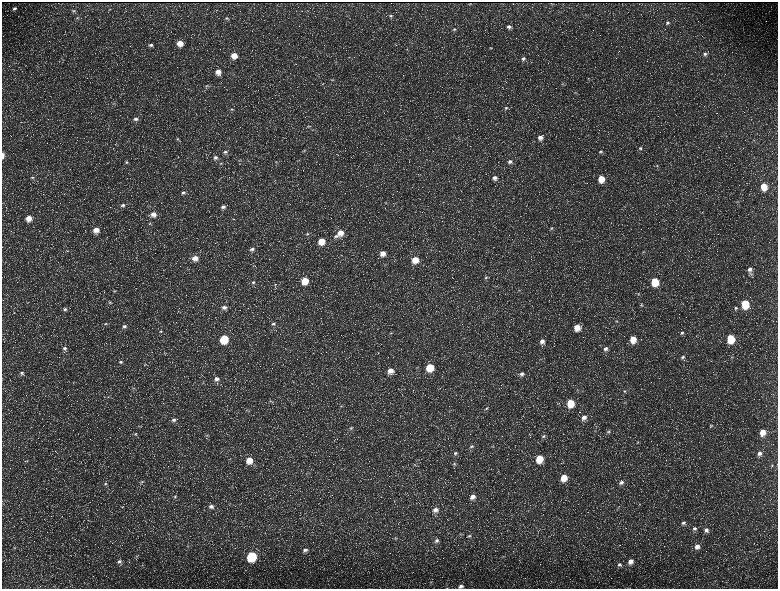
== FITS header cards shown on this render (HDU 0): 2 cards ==
NAXIS1  =                 1552 / length of data axis 1
NAXIS2  =                 1173 / length of data axis 2

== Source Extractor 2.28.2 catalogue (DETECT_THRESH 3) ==
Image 1552 x 1173 px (HDU 0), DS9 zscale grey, zoomed out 1/2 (1 PNG px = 2 x 2 image px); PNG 780 x 591 px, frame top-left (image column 1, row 1173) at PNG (2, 2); no overlay
Background 221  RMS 10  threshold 30.1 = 3 sigma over >= 5 px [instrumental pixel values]
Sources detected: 192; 32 cannot appear on this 1/2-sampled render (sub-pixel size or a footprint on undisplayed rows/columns) and are not listed; the other 160 listed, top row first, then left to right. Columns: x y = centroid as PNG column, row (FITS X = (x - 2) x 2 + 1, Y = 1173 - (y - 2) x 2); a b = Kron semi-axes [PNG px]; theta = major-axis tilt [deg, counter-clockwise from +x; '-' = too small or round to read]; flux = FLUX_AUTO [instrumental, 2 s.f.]
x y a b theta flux
470 4 2 2 - 1200
15 8 5 3 - 4300
74 11 5 3 - 2300
391 16 5 4 - 2900
77 18 5 4 - 2600
226 18 5 3 - 3000
668 22 5 4 - 3400
509 27 5 4 - 6100
454 29 5 4 - 3100
180 43 5 5 - 23000
151 45 5 4 - 4300
490 48 5 3 - 2200
705 54 5 5 - 5000
234 55 6 5 - 22000
523 58 6 4 20 4800
336 62 4 3 - 1700
218 72 6 5 - 15000
588 79 4 3 - 1400
333 80 4 3 - 1800
562 84 4 3 - 1700
207 86 6 3 15 2500
575 92 4 2 - 1500
113 103 5 3 - 2400
506 108 4 4 - 2700
232 109 5 3 - 2800
135 119 6 5 - 6100
309 126 6 3 13 2300
540 137 5 5 - 10000
178 139 5 4 - 3000
640 148 5 4 - 4400
304 150 4 3 - 1800
600 151 5 4 - 3600
225 152 7 4 13 5000
3 155 5 2 - 8600
215 157 6 5 - 6600
510 161 5 4 - 5200
126 162 5 3 - 2500
276 162 5 3 - 2600
221 163 4 4 - 2600
657 166 4 3 - 1800
33 177 5 4 - 2600
494 178 6 5 - 8400
601 179 6 5 - 33000
764 186 6 5 - 36000
183 192 6 4 6 5000
386 202 3 2 - 1000
123 205 5 4 - 4100
223 207 7 5 20 7600
153 214 6 6 - 13000
29 218 6 6 - 21000
234 219 4 2 - 1400
150 224 5 3 - 2400
551 228 4 3 - 2400
96 230 6 5 - 18000
340 233 6 6 - 20000
307 234 4 4 - 2800
336 236 7 4 10 4900
321 241 5 5 - 31000
252 249 6 4 11 5900
67 251 3 2 - 1100
643 252 5 3 - 2400
383 253 6 5 - 15000
341 255 2 2 - 870
195 258 6 6 - 15000
415 260 6 6 - 29000
750 269 5 4 - 7100
751 273 5 4 - 3000
486 277 6 4 23 2900
305 281 5 5 - 40000
253 282 5 4 - 3100
655 282 6 5 - 64000
275 284 4 3 - 1600
519 290 5 2 - 1500
115 291 5 3 - 2100
638 294 4 3 - 1800
110 302 4 3 - 2100
745 304 6 5 - 87000
642 305 4 3 - 2000
224 307 6 4 2 6800
736 308 5 4 - 3300
65 309 6 4 25 4500
617 321 4 3 - 1900
105 324 5 4 - 2600
273 324 5 4 - 3800
124 326 5 4 - 4700
577 327 6 5 - 23000
160 331 5 4 - 3000
682 333 5 4 - 3200
731 338 6 5 - 73000
224 339 6 5 - 89000
633 339 6 5 - 31000
542 341 6 5 - 9900
65 348 6 5 - 6000
605 349 6 5 - 6700
682 357 5 4 - 4400
732 357 5 3 - 1800
120 362 5 4 - 3600
145 364 6 2 -24 1700
430 367 6 5 - 62000
390 370 5 5 - 14000
22 373 6 5 - 4900
522 374 6 5 - 7700
217 379 6 5 - 8900
203 383 4 3 - 1800
134 388 5 3 - 2000
624 391 4 4 - 2200
108 397 3 2 - 1000
270 401 5 3 - 2500
570 403 6 5 - 51000
341 406 6 4 25 3400
486 408 5 4 - 3200
247 410 4 3 - 1700
584 417 6 5 - 9800
174 420 6 5 - 6700
711 426 4 3 - 2000
351 428 5 4 - 3800
608 432 5 5 - 3500
762 432 6 5 - 22000
135 434 5 3 - 2600
207 435 5 4 - 2600
543 436 5 4 - 3800
637 442 3 3 - 1600
472 446 6 5 - 4600
493 446 4 2 - 1300
455 453 6 5 - 4800
759 453 6 5 - 8900
539 459 6 5 - 51000
249 460 7 6 - 25000
27 461 4 3 - 1800
415 464 5 5 - 3100
454 464 5 4 - 2900
772 465 4 3 - 1800
564 477 6 5 - 31000
142 482 5 4 - 2300
621 482 6 5 - 6500
105 484 5 4 - 2900
232 486 3 2 - 1200
175 497 5 4 - 3100
473 497 6 5 - 12000
639 504 3 2 - 1300
211 506 7 5 1 7800
618 507 4 3 - 1600
435 510 7 6 - 11000
683 523 6 5 - 5200
694 529 6 5 - 5300
706 530 6 6 - 8300
469 536 5 4 - 3100
395 538 5 3 - 2400
437 540 6 5 - 5400
188 546 4 3 - 1900
697 547 7 6 - 12000
14 548 4 3 - 1500
305 550 7 5 24 6900
137 556 4 3 - 1800
252 556 6 5 - 160000
630 561 7 6 - 14000
120 562 7 5 -60 6200
619 564 7 6 - 5600
142 565 3 2 - 1100
461 586 7 5 15 8000
At the frame edge (FLAGS 8, measured only in part): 2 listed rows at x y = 3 155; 461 586
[32 sub-pixel or undisplayed-footprint detections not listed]